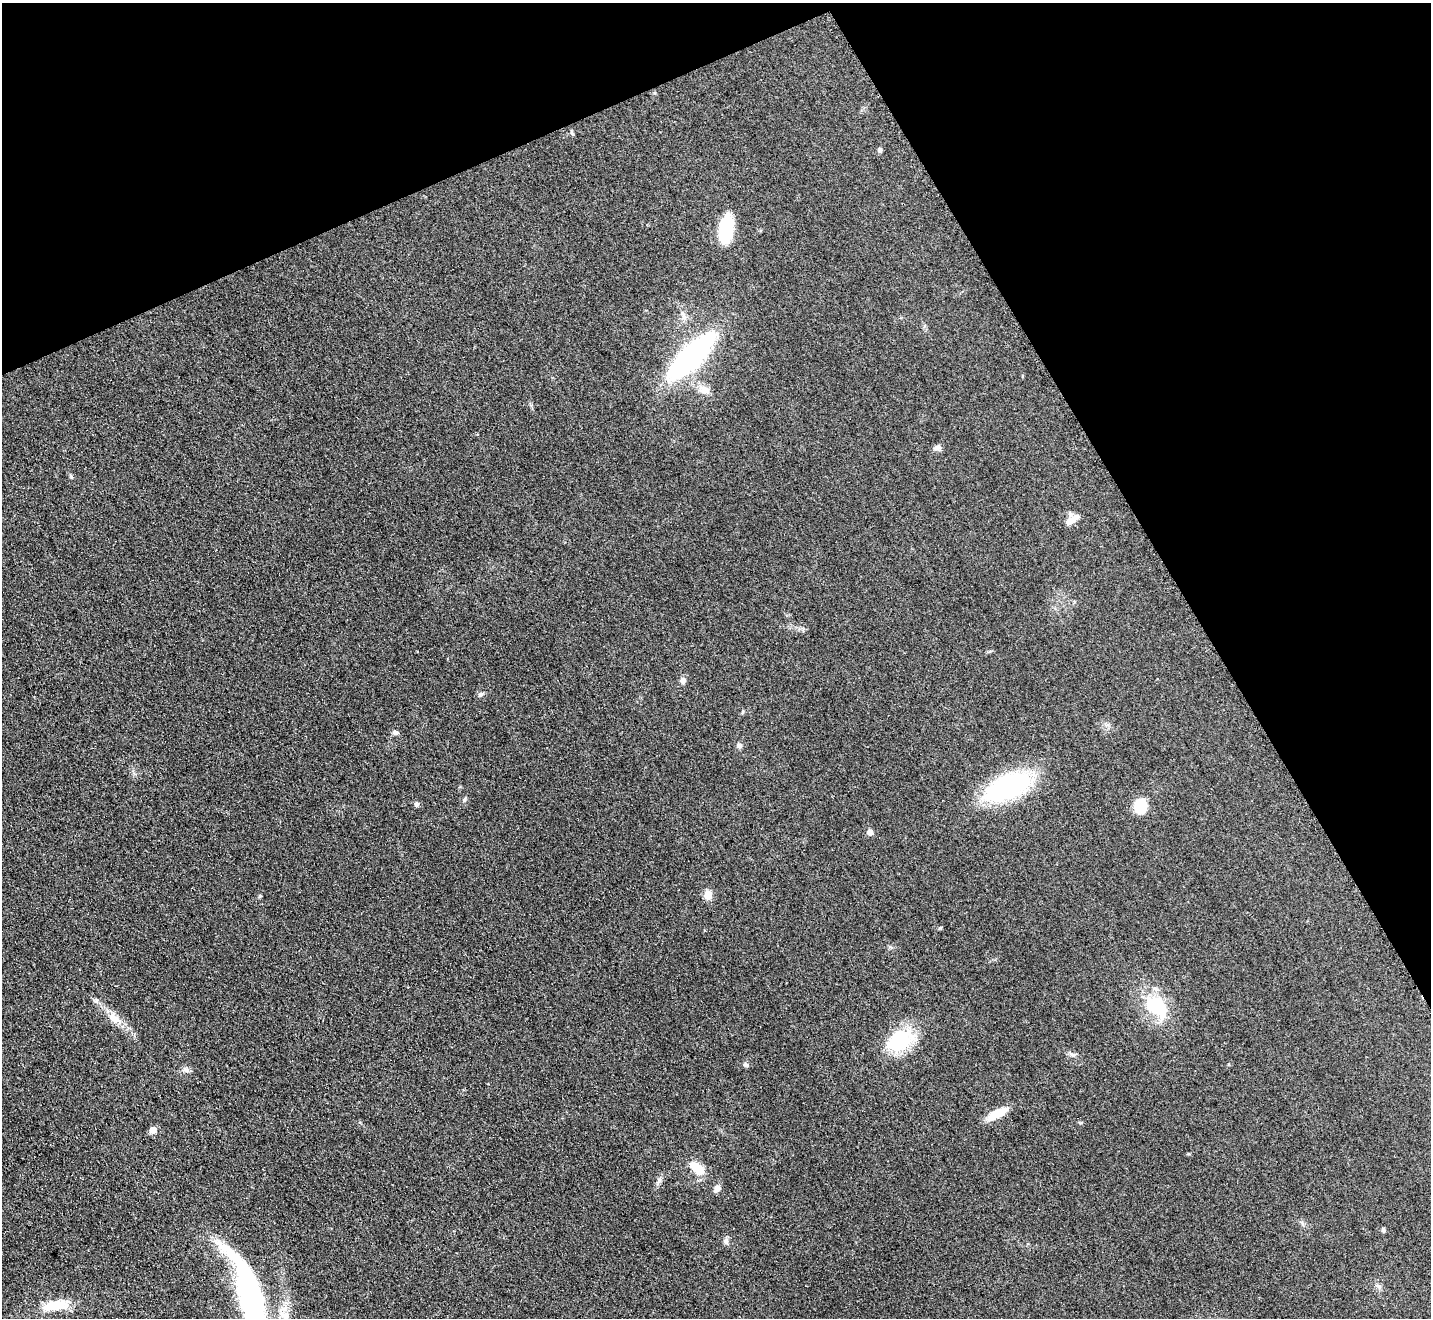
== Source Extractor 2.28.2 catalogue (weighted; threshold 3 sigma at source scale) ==
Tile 3 of 4 x 4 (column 3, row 1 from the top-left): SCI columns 2866-4294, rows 4105-5420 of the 5742 x 5716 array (HDU 1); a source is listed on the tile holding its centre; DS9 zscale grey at full resolution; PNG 1433 x 1320 px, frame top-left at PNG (2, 3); no overlay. Shown black and unused: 25% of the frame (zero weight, under 2 of 3 exposures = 2% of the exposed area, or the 3 px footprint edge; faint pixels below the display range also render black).
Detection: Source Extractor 2.28.2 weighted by HDU 2 'WHT'; one run over the whole footprint, this tile lists its part. Background 0.104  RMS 0.011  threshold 0.051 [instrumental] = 3 sigma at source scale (4.5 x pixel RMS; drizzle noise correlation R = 1.50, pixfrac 1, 0.05/0.05 arcsec/px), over >= 5 px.
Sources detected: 40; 2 inside a brighter object's white glare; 1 cosmic-ray / hot-pixel residue — not listed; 2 inside a brighter listed object's ellipse — not listed separately; the other 35 listed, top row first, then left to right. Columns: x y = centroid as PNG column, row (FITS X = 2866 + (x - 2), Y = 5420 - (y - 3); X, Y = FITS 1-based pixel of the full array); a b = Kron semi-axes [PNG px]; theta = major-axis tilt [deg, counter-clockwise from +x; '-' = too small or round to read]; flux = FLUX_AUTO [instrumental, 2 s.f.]
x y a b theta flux
880 150 6 5 - 2.4
726 229 27 13 82 57
683 314 12 5 -54 4.6
691 357 45 16 46 260
704 390 19 11 -24 11
478 434 3 2 - 1.2
938 448 10 8 8 3.9
71 476 7 4 -46 1.7
1070 521 14 9 36 8.7
683 680 7 7 - 4.6
480 695 8 6 44 2.8
395 732 7 5 10 3.1
739 745 9 7 -11 2.8
1008 787 54 26 23 130
464 800 7 4 59 1.7
416 804 7 6 - 2.5
1140 806 10 9 - 46
870 832 5 5 - 10
708 895 10 9 - 10
940 928 6 3 19 1.2
1156 1007 34 21 -44 59
114 1018 20 11 -39 15
900 1040 36 23 28 57
1072 1054 12 5 -10 3.3
746 1064 8 6 -23 2.4
186 1070 9 6 -17 3.4
997 1114 26 8 26 21
153 1130 5 5 - 13
698 1168 21 11 -42 20
717 1188 10 8 50 5.4
1383 1229 6 5 - 1.7
726 1241 9 7 74 3.4
1378 1286 7 4 -18 2.2
250 1297 61 28 -69 170
56 1305 31 11 12 33
Unlisted compact peaks at least as high as the median listed source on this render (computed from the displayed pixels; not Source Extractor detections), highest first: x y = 96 1001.